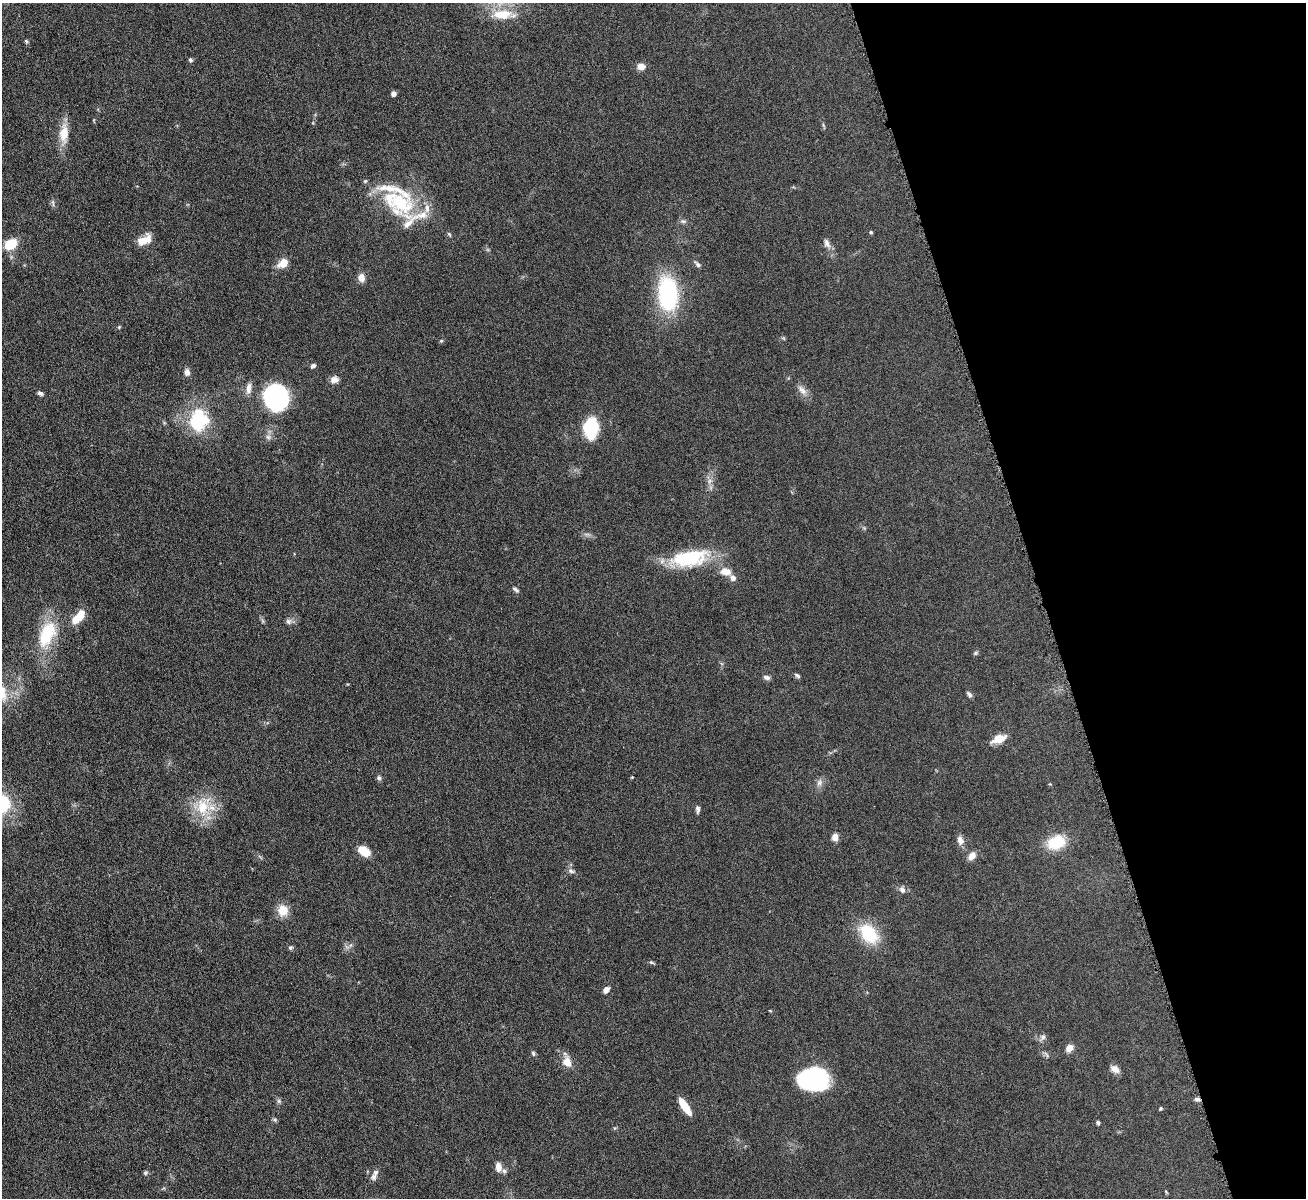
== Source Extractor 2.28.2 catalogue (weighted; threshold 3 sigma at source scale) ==
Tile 12 of 4 x 4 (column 4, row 3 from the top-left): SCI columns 3914-5217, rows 1343-2538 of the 5217 x 5200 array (HDU 1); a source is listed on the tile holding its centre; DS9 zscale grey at full resolution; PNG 1308 x 1200 px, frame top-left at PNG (2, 3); no overlay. Shown black and unused: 20% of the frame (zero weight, under 4 of 8 exposures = <1% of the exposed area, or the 3 px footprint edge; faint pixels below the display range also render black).
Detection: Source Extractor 2.28.2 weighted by HDU 2 'WHT'; one run over the whole footprint, this tile lists its part. Background 0.0478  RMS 0.0044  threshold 0.018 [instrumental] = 3 sigma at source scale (4.09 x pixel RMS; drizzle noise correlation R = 1.36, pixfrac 0.8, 0.05/0.05 arcsec/px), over >= 5 px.
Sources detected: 81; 1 inside a brighter object's white glare — not listed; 7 inside a brighter listed object's ellipse — not listed separately; the other 73 listed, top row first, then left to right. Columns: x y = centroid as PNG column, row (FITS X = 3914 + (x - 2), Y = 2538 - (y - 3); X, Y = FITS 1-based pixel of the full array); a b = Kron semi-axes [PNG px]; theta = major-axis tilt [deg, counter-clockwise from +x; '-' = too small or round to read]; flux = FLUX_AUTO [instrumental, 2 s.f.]
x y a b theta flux
502 14 27 12 2 10
26 41 5 4 - 0.54
190 60 5 5 - 0.74
641 66 8 7 - 2.9
393 93 5 4 - 1.7
64 133 24 11 86 7
53 203 10 3 -79 0.73
401 203 40 35 -29 29
683 221 8 5 -8 0.99
871 232 4 4 - 0.56
144 240 17 9 30 5
827 243 13 7 -62 2
11 244 12 9 34 10
283 263 10 7 39 5.9
698 264 10 5 -41 1.1
361 277 9 7 -77 2.9
668 293 25 14 -85 60
119 327 6 4 46 0.44
441 341 5 4 - 0.47
313 366 7 5 33 0.98
187 372 7 6 - 2
334 380 10 8 8 2.2
249 388 15 6 84 2.4
802 390 14 7 -44 2.5
40 393 8 5 -31 1
276 398 27 21 -76 47
198 420 20 17 85 25
591 428 22 15 83 17
268 437 7 7 - 1.3
709 481 7 4 71 1.1
690 558 46 22 13 25
725 571 13 9 -13 4.1
515 589 9 4 -37 0.9
78 617 17 7 47 9.3
288 621 8 7 - 1.2
47 634 37 19 66 19
975 653 6 5 - 0.63
797 675 9 4 -37 0.8
767 677 9 6 -17 1.2
969 694 8 5 -46 0.97
999 739 15 8 21 5.3
379 778 6 6 - 0.92
819 783 9 6 75 1.6
202 807 24 17 -86 12
698 809 10 5 -86 1.1
835 837 7 6 - 3
960 840 10 7 -74 2.5
1057 842 20 14 22 13
364 851 12 8 -30 7.4
972 856 11 7 52 2.7
571 871 10 6 -24 1.2
902 890 8 7 - 1.7
283 910 10 9 - 7.5
869 933 19 12 -50 21
290 948 6 5 - 0.72
651 962 6 4 -19 0.56
606 990 8 5 52 2.1
770 1011 5 3 - 0.3
1043 1037 8 7 - 1.3
1069 1048 8 6 63 3.1
533 1053 8 5 -71 0.68
567 1062 14 11 -64 4
1115 1069 11 8 -36 2.5
813 1080 27 21 -3 45
1197 1099 8 5 -1 1.1
279 1101 7 4 -90 0.77
685 1106 17 6 -57 9
1161 1108 4 4 - 0.52
275 1120 6 4 -72 0.63
1098 1122 4 4 - 1
498 1167 12 7 -85 2.5
145 1173 6 5 - 0.66
374 1177 9 7 87 1.5
Overlapping masked pixels (flux is a lower limit): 1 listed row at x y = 1197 1099